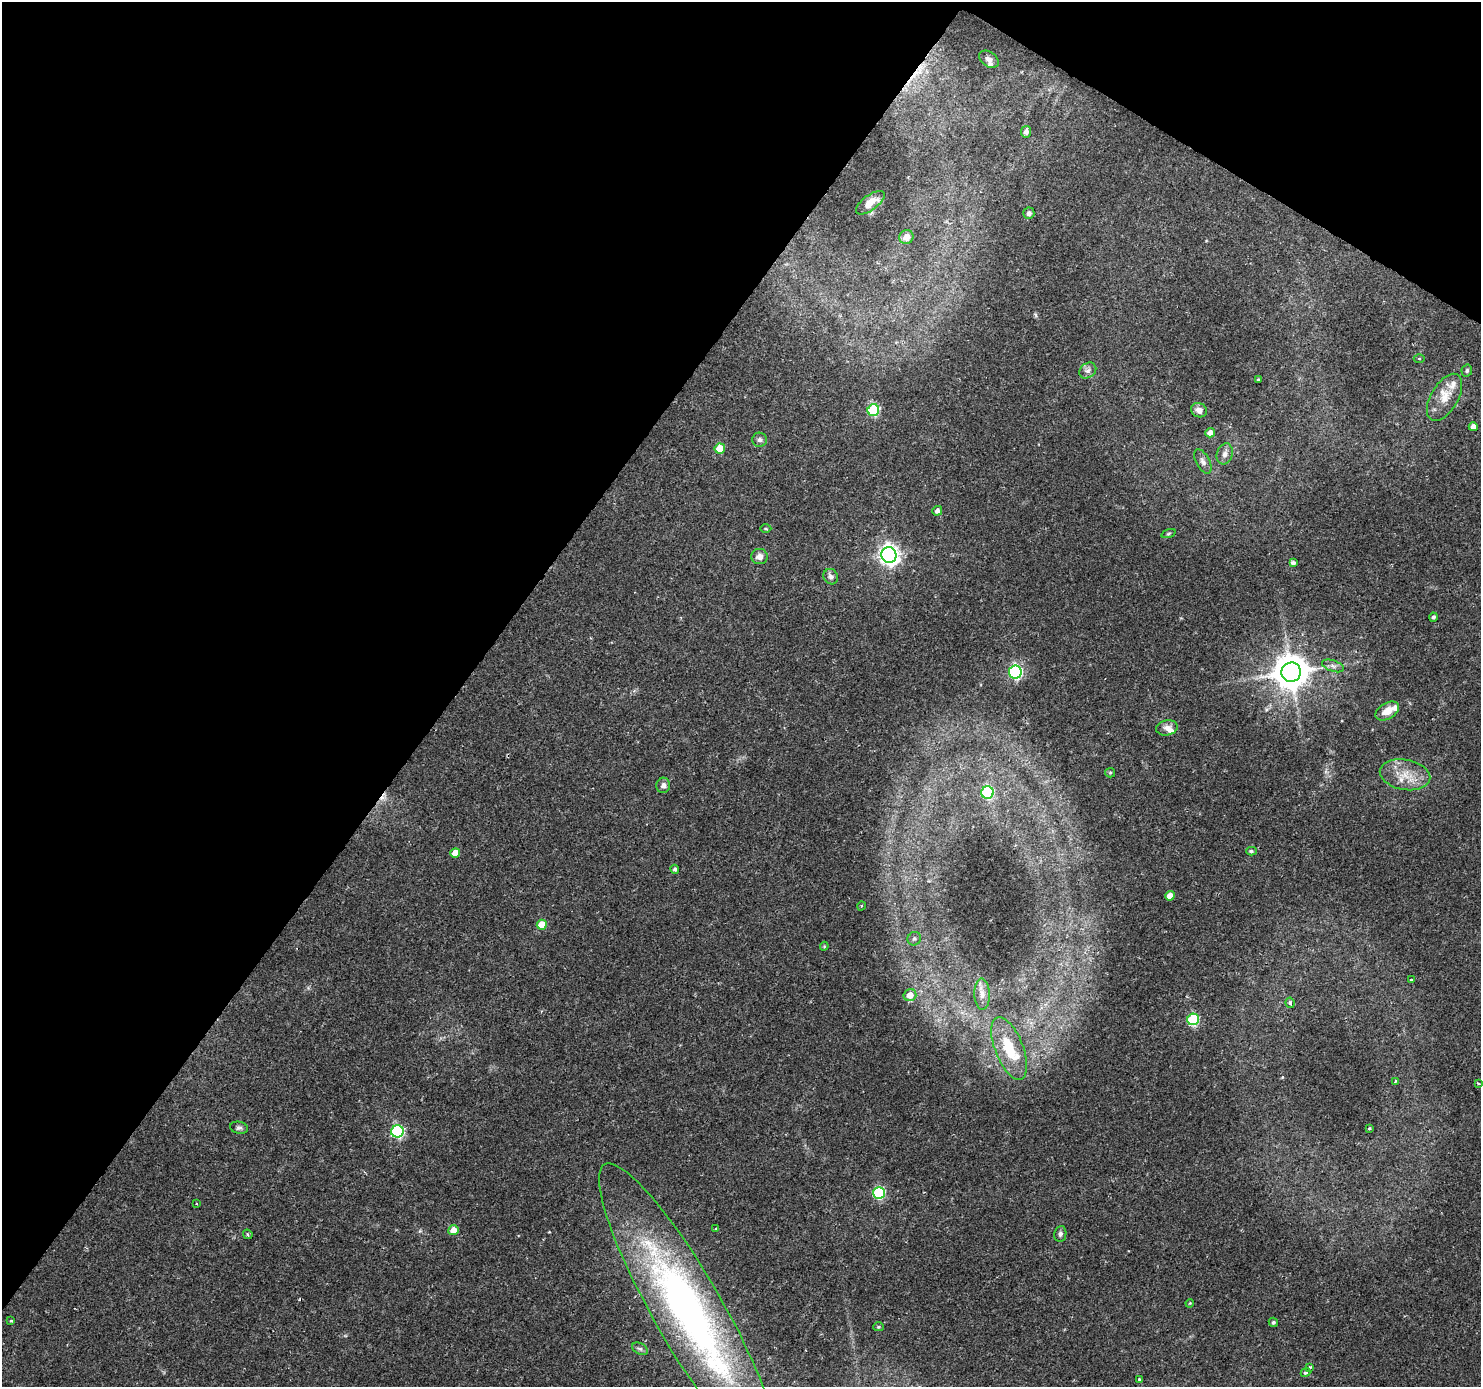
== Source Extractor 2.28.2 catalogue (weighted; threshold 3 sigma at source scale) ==
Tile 2 of 4 x 4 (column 2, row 1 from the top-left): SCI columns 1480-2958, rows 4342-5726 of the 5920 x 5979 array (HDU 1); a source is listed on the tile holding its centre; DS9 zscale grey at full resolution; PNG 1483 x 1389 px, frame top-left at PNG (2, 2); each listed source drawn as its Kron ellipse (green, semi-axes under 4 px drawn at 4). Shown black and unused: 35% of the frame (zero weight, under 2 of 3 exposures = <1% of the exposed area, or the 3 px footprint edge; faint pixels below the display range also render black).
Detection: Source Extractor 2.28.2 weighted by HDU 2 'WHT'; one run over the whole footprint, this tile lists its part. Background 0.0376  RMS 0.0034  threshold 0.0153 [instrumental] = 3 sigma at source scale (4.5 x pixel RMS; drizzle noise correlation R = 1.50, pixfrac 1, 0.0396/0.0396 arcsec/px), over >= 5 px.
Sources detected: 77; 3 cosmic-ray / hot-pixel residue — neither listed nor drawn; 5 inside a brighter listed object's ellipse — not listed separately; the other 69 listed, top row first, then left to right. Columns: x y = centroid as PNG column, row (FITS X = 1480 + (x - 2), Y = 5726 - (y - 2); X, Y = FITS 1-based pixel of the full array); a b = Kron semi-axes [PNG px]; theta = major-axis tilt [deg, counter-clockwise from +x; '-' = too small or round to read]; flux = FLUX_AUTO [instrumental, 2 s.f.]
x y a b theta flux
989 59 11 7 -35 1.5
1026 132 6 5 - 1.3
870 203 17 7 37 3.7
1029 213 6 5 - 0.97
906 237 7 7 - 3.3
1419 359 5 3 - 0.37
1467 370 6 5 - 0.68
1088 371 9 7 36 1.4
1258 379 4 3 - 0.29
1444 397 26 13 60 6.2
873 410 6 6 - 26
1199 410 8 7 - 2
1473 427 4 4 - 2.3
1210 433 5 4 - 2
759 440 7 7 - 1
720 448 5 5 - 7.7
1225 454 11 8 72 1.7
1203 461 13 7 -62 1.6
937 511 5 4 - 1.3
766 529 5 3 - 0.35
1169 533 7 3 19 0.45
889 555 8 7 - 190
759 557 8 7 - 1.9
1293 563 4 4 - 1.1
831 577 8 7 - 1.3
1433 617 4 4 - 0.8
1333 666 11 5 -18 1.4
1015 672 6 6 - 56
1291 672 10 9 - 790
1387 711 13 8 30 3.8
1167 728 10 7 12 1.8
1110 773 5 4 - 0.42
1405 775 25 15 -10 7.6
663 785 8 6 77 1.6
987 792 6 6 - 36
1251 851 5 4 - 0.69
455 853 5 4 - 4.1
675 869 4 4 - 0.77
1170 896 5 4 - 3
861 906 5 3 - 0.32
542 925 5 5 - 6.7
914 939 7 6 - 0.92
824 946 4 4 - 0.34
1411 980 3 3 - 2.2
982 994 16 7 -87 2.4
910 995 6 6 - 3.7
1290 1003 5 4 - 0.91
1193 1019 6 5 - 33
1009 1048 33 14 -69 13
1395 1081 4 3 - 0.39
1478 1083 4 3 - 0.85
239 1128 9 6 -12 0.92
1369 1128 3 3 - 0.32
397 1131 6 6 - 47
879 1193 6 6 - 34
196 1204 3 2 - 0.31
716 1228 3 3 - 0.66
453 1230 5 5 - 3.4
248 1234 5 3 - 0.4
1060 1234 8 6 80 0.92
1190 1303 4 3 - 0.28
689 1312 170 34 -60 160
11 1321 4 3 - 0.31
1273 1322 5 4 - 0.61
878 1327 5 4 - 0.43
640 1349 8 5 -28 0.81
1310 1367 3 3 - 0.43
1305 1373 5 3 - 0.54
1139 1380 4 3 - 0.46